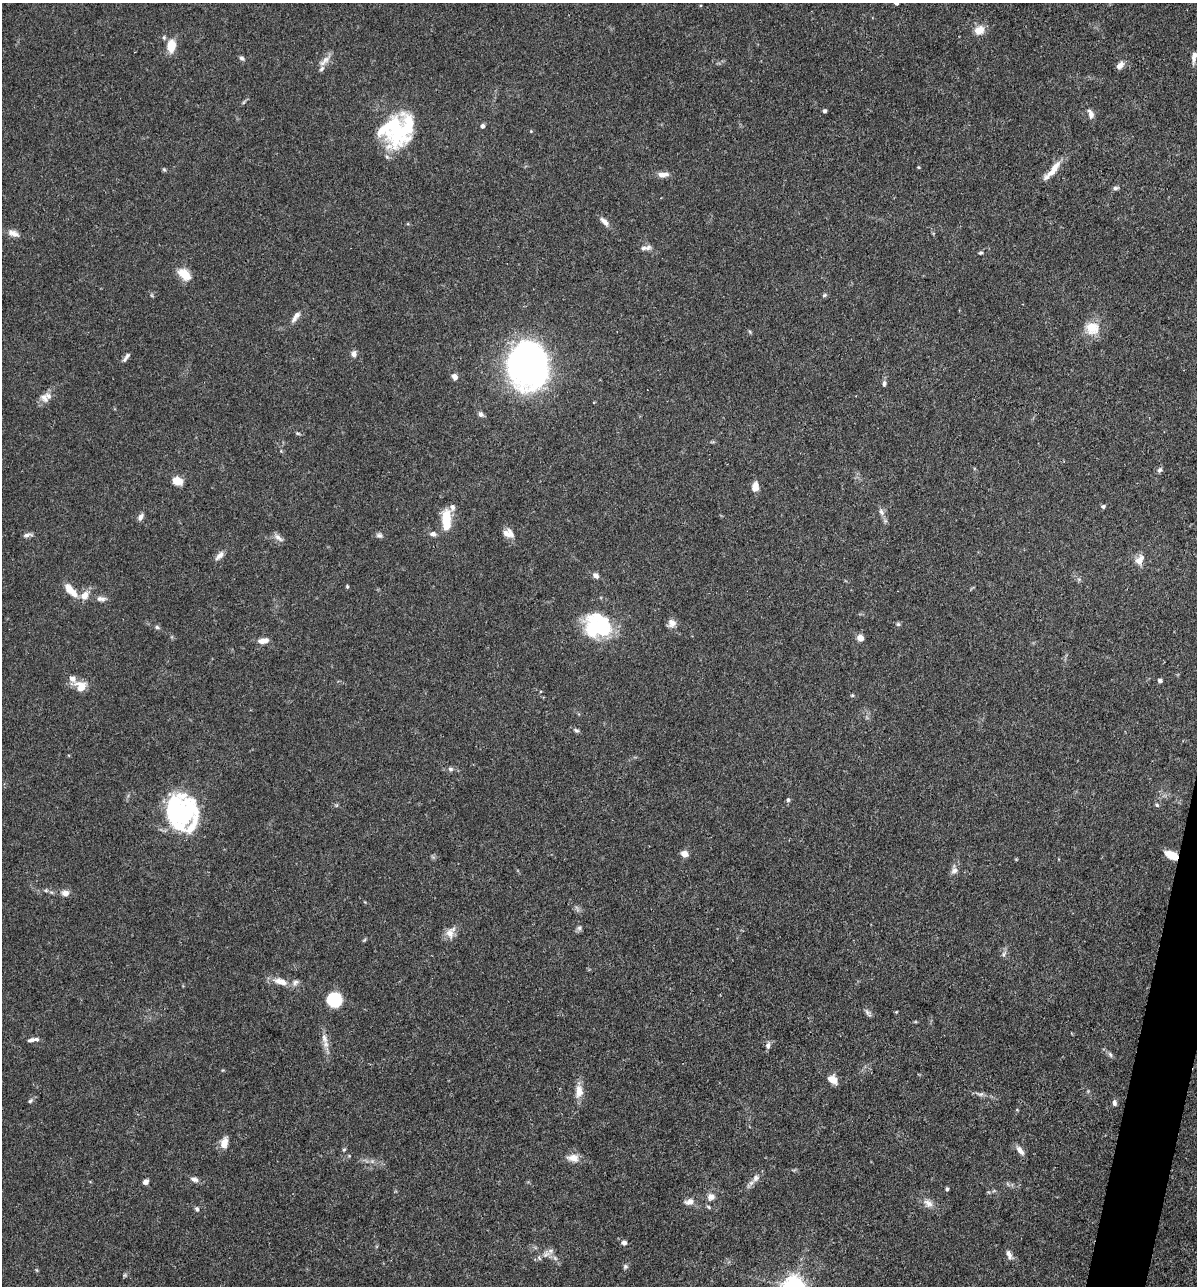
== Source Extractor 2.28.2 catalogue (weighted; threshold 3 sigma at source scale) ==
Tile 6 of 4 x 4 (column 2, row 2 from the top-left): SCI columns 1445-2639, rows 2568-3851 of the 5155 x 5135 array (HDU 1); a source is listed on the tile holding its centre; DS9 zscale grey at full resolution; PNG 1199 x 1288 px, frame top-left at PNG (2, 3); no overlay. Shown black and unused: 1% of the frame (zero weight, under 3 of 4 exposures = <1% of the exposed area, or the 3 px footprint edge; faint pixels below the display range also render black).
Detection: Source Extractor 2.28.2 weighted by HDU 2 'WHT'; one run over the whole footprint, this tile lists its part. Background 0.102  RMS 0.0038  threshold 0.0169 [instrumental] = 3 sigma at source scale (4.5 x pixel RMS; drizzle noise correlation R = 1.50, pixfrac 1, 0.05/0.05 arcsec/px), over >= 5 px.
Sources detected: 115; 4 inside a brighter object's white glare — not listed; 7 inside a brighter listed object's ellipse — not listed separately; the other 104 listed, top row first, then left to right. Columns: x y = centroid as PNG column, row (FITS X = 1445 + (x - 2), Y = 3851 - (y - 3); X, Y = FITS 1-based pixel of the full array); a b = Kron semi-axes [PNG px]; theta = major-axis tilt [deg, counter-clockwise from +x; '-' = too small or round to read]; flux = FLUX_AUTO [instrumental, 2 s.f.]
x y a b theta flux
896 3 4 4 - 1.4
979 30 12 10 29 4.4
171 46 16 10 85 5.8
1194 57 15 6 77 2.1
242 58 7 5 -38 0.89
324 61 20 7 43 2.7
1120 65 10 6 47 2.2
825 111 4 4 - 0.67
1091 114 11 6 -72 2
483 126 6 5 - 0.96
395 128 39 31 -72 37
531 131 4 4 - 0.31
164 169 5 5 - 0.51
1052 172 28 7 39 4.6
663 175 12 6 5 2.8
1115 188 8 5 11 1
604 222 14 6 -45 2.1
13 233 16 8 -22 2.5
648 248 10 7 23 1.6
981 253 6 4 3 0.56
184 274 16 10 -44 6.1
824 295 6 5 - 0.61
296 315 13 7 53 2
1092 328 18 17 - 7.4
354 354 7 6 - 1.6
126 357 13 4 56 1.2
528 368 25 24 - 250
454 377 6 5 - 2.3
884 383 8 5 83 0.98
44 398 13 9 -48 2.3
481 414 8 6 -56 1.2
298 433 7 4 -9 0.53
1159 470 7 5 54 1.2
177 481 12 9 -19 4.2
755 487 10 7 79 3.2
1103 506 6 5 - 0.77
881 512 10 7 -69 1.6
140 517 9 6 58 1.6
446 519 23 9 -89 10
508 533 14 10 -20 3.1
433 534 8 6 -9 1.4
27 535 13 5 8 1.2
379 535 9 6 -23 1.1
278 538 15 6 -38 1.7
220 555 14 7 47 2
1139 560 11 7 59 3.9
596 575 8 6 -38 1.5
347 587 5 4 - 0.48
71 590 21 8 -48 5
84 596 12 9 58 3.5
101 599 14 6 -3 1.8
672 623 10 10 - 2.4
898 624 6 6 - 0.63
597 626 36 24 -4 25
157 627 7 5 -17 0.78
860 638 7 6 - 2.7
263 641 12 6 9 2.7
1160 680 5 5 - 0.99
81 686 17 13 -31 4.8
852 695 5 4 - 0.44
576 730 8 5 -25 0.79
450 769 7 5 -16 0.95
788 800 6 5 - 0.77
1157 805 6 4 -18 0.69
183 812 40 22 -84 37
684 854 7 6 - 2.8
1171 855 13 7 -26 6.2
954 870 10 8 32 1.7
46 890 6 5 - 0.66
65 893 11 8 -3 2.1
579 928 8 6 63 0.97
450 933 14 10 -81 3.1
364 940 6 4 44 0.47
1004 954 8 5 56 1
279 981 16 8 -24 3.6
295 983 10 8 48 1.6
334 1000 11 11 - 21
868 1013 12 4 -50 1.1
324 1038 17 8 -75 3
31 1040 9 5 16 1.2
768 1045 8 6 80 1.4
1110 1054 9 5 -63 0.9
832 1080 10 7 -38 4.2
579 1091 19 10 85 4
980 1094 13 6 -3 1.3
30 1101 7 5 33 0.69
1114 1103 8 5 -88 1.1
224 1142 14 8 74 3.4
344 1150 5 4 - 0.46
1020 1150 13 6 -52 2.3
573 1158 17 10 -6 3.5
756 1178 10 8 52 2.1
194 1179 10 6 -19 1.6
145 1182 5 5 - 1.9
947 1189 5 4 - 0.61
711 1197 10 9 - 2.4
689 1202 12 8 12 2.2
928 1203 15 9 -39 2.8
197 1209 6 5 - 0.8
624 1243 7 6 - 1.2
546 1254 13 8 20 2.5
1009 1254 12 7 -65 1.9
625 1266 7 6 - 0.85
125 1275 6 4 45 0.54
Overlapping masked pixels (flux is a lower limit): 1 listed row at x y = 1171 855
Isophote crosses this tile's border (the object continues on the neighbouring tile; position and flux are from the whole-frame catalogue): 2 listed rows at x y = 896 3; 1194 57